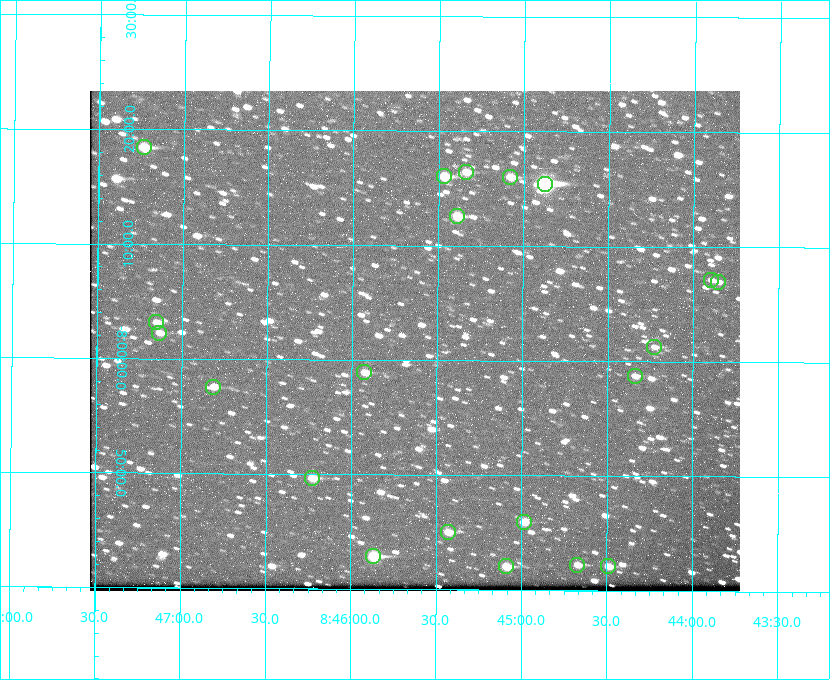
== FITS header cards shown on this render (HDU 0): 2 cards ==
NAXIS1  =                  650 / Width of table row in bytes
NAXIS2  =                  500 / Number of rows in table

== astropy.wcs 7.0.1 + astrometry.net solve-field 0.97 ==
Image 650 x 500 px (HDU 0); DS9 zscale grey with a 90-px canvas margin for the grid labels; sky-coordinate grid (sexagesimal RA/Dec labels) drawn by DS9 from the SOLVED WCS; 21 Tycho-2 reference stars matched to detected sources circled (green)
Header WCS: none
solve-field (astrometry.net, Tycho-2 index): SOLVED blind (the file carries no WCS)
Solved WCS: RA---TAN-SIP/DEC--TAN-SIP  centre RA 08:45:38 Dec -08:02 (131.41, -8.03 deg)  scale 5.23 arcsec/px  FOV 56.7' x 43.6'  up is +180 deg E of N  parity flipped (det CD > 0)
(file carries no celestial WCS; the grid is the blind solution)
Tycho-2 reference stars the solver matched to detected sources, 21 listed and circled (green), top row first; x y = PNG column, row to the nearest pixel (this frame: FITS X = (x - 90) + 1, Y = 500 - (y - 91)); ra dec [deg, ICRS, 3 dp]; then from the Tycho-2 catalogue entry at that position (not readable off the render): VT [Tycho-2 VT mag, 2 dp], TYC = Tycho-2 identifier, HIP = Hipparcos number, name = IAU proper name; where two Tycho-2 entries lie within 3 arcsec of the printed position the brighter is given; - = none
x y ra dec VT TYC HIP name
144 147 131.808 -8.307 9.64 5442-1713-1 - -
466 172 131.335 -8.274 10.98 5442-594-1 - -
444 176 131.367 -8.267 10.01 5442-454-1 - -
510 177 131.270 -8.267 10.78 5442-693-1 - -
545 184 131.219 -8.257 7.68 5442-1112-1 42924 -
457 216 131.348 -8.210 9.85 5442-617-1 - -
711 280 130.974 -8.119 12.03 5442-588-1 - -
718 282 130.964 -8.116 12.42 5442-381-1 - -
156 322 131.787 -8.052 11.26 5442-527-1 - -
159 333 131.783 -8.038 11.46 5442-45-1 - -
654 347 131.057 -8.021 12.20 5442-277-1 - -
364 372 131.481 -7.982 10.84 5442-1444-1 - -
635 376 131.085 -7.979 12.05 5442-273-1 - -
213 387 131.703 -7.959 11.45 5442-1027-1 - -
312 478 131.557 -7.828 10.76 5442-1179-1 - -
524 522 131.247 -7.766 11.19 5442-426-1 - -
448 532 131.357 -7.750 10.86 5442-458-1 - -
373 556 131.466 -7.715 9.32 5442-1286-1 43006 -
577 565 131.168 -7.704 11.38 5442-657-1 - -
506 566 131.272 -7.701 10.67 5442-1279-1 - -
608 566 131.122 -7.702 11.05 5442-69-1 - -